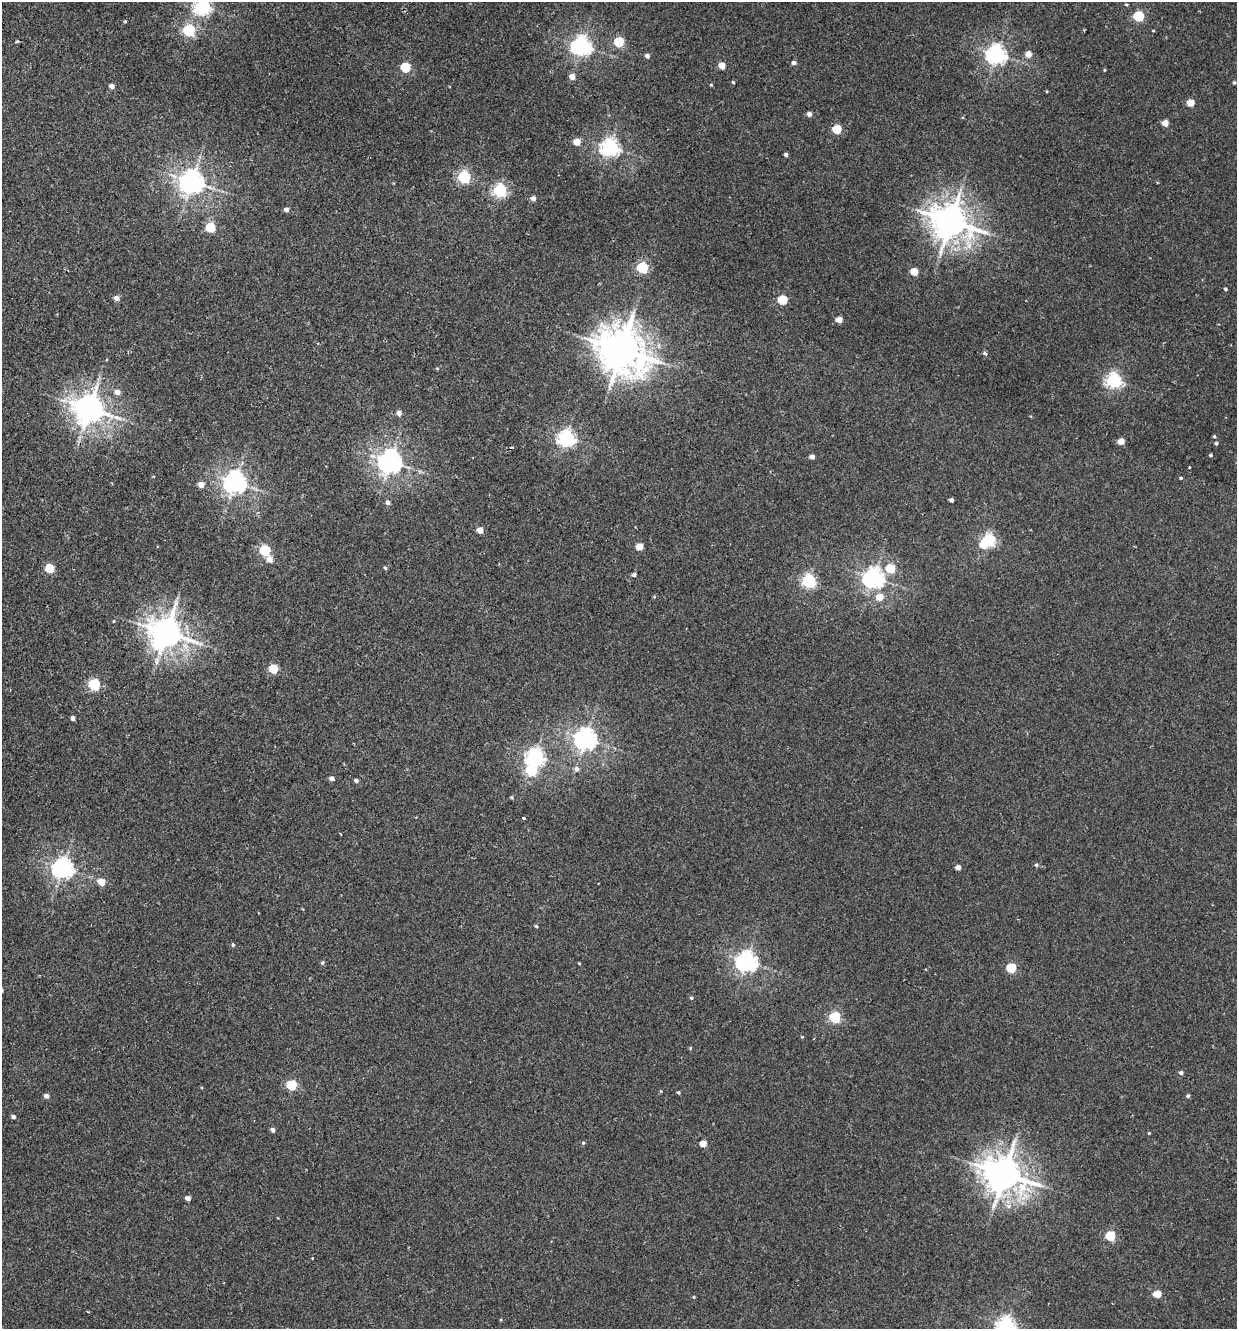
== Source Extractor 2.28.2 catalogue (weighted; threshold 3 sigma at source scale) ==
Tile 11 of 4 x 4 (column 3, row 3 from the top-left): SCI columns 2783-4017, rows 1350-2676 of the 5438 x 5356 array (HDU 1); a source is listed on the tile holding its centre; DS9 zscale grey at full resolution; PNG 1239 x 1331 px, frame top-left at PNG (2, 2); no overlay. Shown black and unused: <1% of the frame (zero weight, under 2 of 3 exposures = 3% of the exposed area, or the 3 px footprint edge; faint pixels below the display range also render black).
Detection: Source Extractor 2.28.2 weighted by HDU 2 'WHT'; one run over the whole footprint, this tile lists its part. Background 0.026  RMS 0.0068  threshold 0.0307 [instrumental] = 3 sigma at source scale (4.5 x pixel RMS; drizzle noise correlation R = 1.50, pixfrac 1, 0.05/0.05 arcsec/px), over >= 5 px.
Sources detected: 117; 1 inside a brighter object's white glare — not listed; the other 116 listed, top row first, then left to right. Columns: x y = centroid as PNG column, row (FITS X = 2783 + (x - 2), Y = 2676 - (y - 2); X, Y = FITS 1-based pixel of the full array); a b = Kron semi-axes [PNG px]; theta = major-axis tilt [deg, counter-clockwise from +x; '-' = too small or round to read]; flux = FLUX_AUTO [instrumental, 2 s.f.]
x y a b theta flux
1126 4 4 3 - 0.71
202 7 6 6 - 220
1138 16 5 5 - 57
125 21 4 4 - 0.71
189 30 6 5 - 85
17 41 4 3 - 0.88
619 42 5 5 - 45
582 46 7 6 - 330
996 54 7 7 - 340
1028 54 5 5 - 7.5
647 56 4 4 - 2.8
794 63 4 4 - 2.7
722 66 5 4 - 9.3
405 67 5 5 - 47
1104 70 5 3 - 0.55
572 77 5 5 - 6.2
733 82 4 3 - 0.76
1234 83 4 4 - 0.94
711 85 4 4 - 0.64
111 86 4 4 - 4.3
1190 103 5 5 - 14
809 114 4 4 - 3.1
1165 123 4 4 - 8
837 129 5 5 - 30
577 142 5 4 - 11
610 147 7 6 - 290
786 154 4 3 - 1.9
464 177 5 5 - 100
192 182 7 7 - 650
500 190 6 5 - 140
533 198 5 5 - 3.3
286 209 4 4 - 3.2
950 221 11 10 - 1600
210 227 5 5 - 39
642 267 5 5 - 76
914 272 5 4 - 14
1225 289 4 4 - 0.93
116 298 5 5 - 3.9
782 300 5 5 - 43
839 319 5 4 - 9.1
621 350 15 12 -39 2500
985 354 4 4 - 1.8
437 368 5 3 - 0.58
1114 380 6 6 - 180
117 392 5 5 - 4.7
89 409 9 8 - 1000
399 413 5 5 - 4.1
1214 436 4 4 - 0.79
566 438 6 6 - 250
1121 441 4 4 - 9.8
1216 443 4 4 - 1.2
1210 455 4 3 - 0.91
812 457 4 4 - 3.2
390 461 7 7 - 620
1189 467 3 3 - 1
1181 478 4 3 - 0.84
235 482 7 7 - 520
201 485 5 4 - 7.4
951 500 4 4 - 2
388 502 5 5 - 2.2
480 530 5 4 - 8.5
989 540 6 5 - 120
639 546 5 5 - 12
264 550 5 5 - 60
269 559 5 5 - 6.3
49 568 5 5 - 30
385 568 5 4 - 0.89
890 568 5 5 - 26
634 575 5 4 - 1.6
874 578 7 7 - 380
809 581 6 5 - 140
880 597 5 5 - 11
114 621 5 3 - 0.51
166 633 10 9 - 1200
273 669 5 5 - 35
94 684 5 5 - 75
73 718 4 4 - 2.9
585 739 7 7 - 480
535 757 7 6 - 270
577 769 6 6 - 2.7
531 770 6 5 - 70
332 778 4 4 - 3.8
356 781 4 4 - 2
511 797 4 3 - 0.92
523 818 3 2 - 1.6
1036 865 5 4 - 1.2
958 867 4 4 - 4.1
63 868 7 7 - 400
101 882 5 4 - 12
536 926 4 4 - 0.93
233 945 5 4 - 0.99
747 962 7 7 - 380
322 963 5 4 - 1.2
579 963 4 3 - 0.52
1011 968 5 5 - 37
691 998 5 4 - 0.82
835 1017 5 5 - 74
802 1037 4 3 - 0.61
690 1048 5 3 - 0.6
1181 1073 5 4 - 1.6
291 1085 5 5 - 48
661 1091 5 4 - 0.63
678 1093 3 3 - 0.97
46 1096 4 4 - 3.4
1188 1096 5 4 - 1.1
13 1117 4 4 - 2
273 1130 4 4 - 2.5
1149 1133 3 3 - 0.55
583 1143 5 4 - 0.88
703 1144 4 4 - 12
1004 1174 12 10 -24 1700
188 1198 4 4 - 4.4
1110 1236 5 5 - 42
1157 1294 5 5 - 16
694 1297 4 4 - 0.74
1006 1326 6 6 - 290
Isophote crosses this tile's border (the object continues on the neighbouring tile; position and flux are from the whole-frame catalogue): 2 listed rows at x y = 202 7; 1006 1326